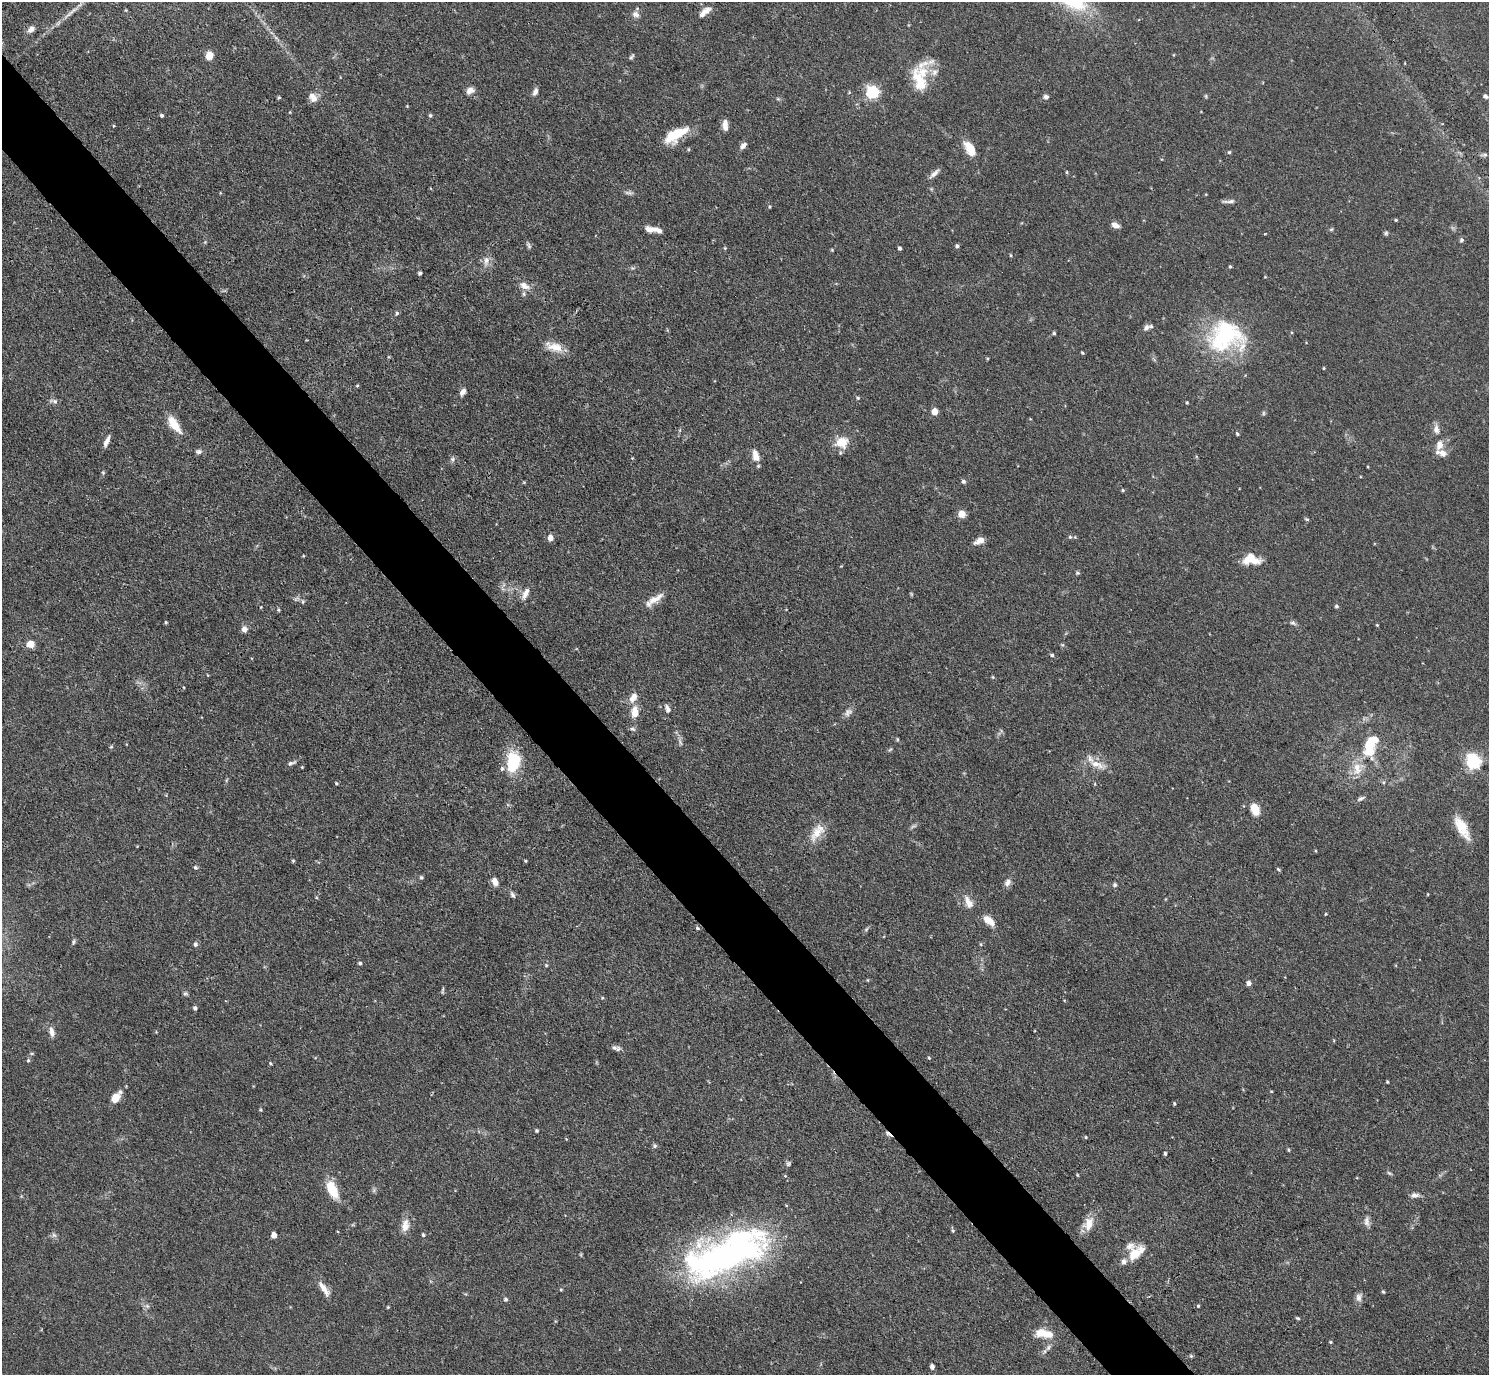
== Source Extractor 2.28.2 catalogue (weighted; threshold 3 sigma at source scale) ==
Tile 11 of 4 x 4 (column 3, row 3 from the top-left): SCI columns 2985-4471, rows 1682-3054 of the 5969 x 5965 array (HDU 1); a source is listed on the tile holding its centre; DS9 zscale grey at full resolution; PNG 1491 x 1377 px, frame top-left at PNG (2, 2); no overlay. Shown black and unused: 5% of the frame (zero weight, under 3 of 4 exposures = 1% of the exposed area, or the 3 px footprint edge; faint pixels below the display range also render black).
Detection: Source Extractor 2.28.2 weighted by HDU 2 'WHT'; one run over the whole footprint, this tile lists its part. Background 0.0699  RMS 0.0041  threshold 0.0184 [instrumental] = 3 sigma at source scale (4.5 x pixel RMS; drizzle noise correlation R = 1.50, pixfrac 1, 0.05/0.05 arcsec/px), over >= 5 px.
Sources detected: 208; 1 too faint to see at this stretch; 3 inside a brighter object's white glare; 1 cosmic-ray / hot-pixel residue — not listed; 15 inside a brighter listed object's ellipse — not listed separately; the other 188 listed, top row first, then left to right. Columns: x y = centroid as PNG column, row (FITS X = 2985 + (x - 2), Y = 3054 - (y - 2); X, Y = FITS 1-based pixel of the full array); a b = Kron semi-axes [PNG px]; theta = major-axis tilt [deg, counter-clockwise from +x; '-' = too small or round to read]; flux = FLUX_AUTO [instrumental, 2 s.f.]
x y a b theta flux
705 12 17 6 39 3
635 14 9 8 - 1.8
31 29 10 7 44 2
209 55 9 8 - 3.8
631 57 8 4 48 0.68
923 73 21 20 - 11
470 90 10 7 30 2.2
535 92 9 6 65 1.6
872 92 6 6 - 63
1206 96 6 3 -72 0.46
1485 96 6 4 -30 0.99
313 97 12 8 -59 3.2
1046 97 6 5 - 1.2
279 98 4 3 - 0.52
778 99 6 4 -43 0.53
407 106 3 3 - 0.3
290 112 5 3 - 0.31
162 115 5 4 - 0.74
430 115 5 4 - 0.59
725 125 13 6 -88 2.7
675 135 28 11 30 12
743 145 10 6 43 1.8
970 148 19 9 -59 6.7
1229 152 4 4 - 0.52
1485 154 6 4 -1 0.78
1067 172 5 3 - 0.41
934 173 15 5 44 2
628 193 12 4 -7 1.1
1231 201 12 6 9 1.6
769 206 5 4 - 0.48
1396 220 4 3 - 0.43
1115 225 9 6 -27 2.3
649 229 13 7 -9 2.8
1331 229 5 4 - 0.53
1386 233 6 5 - 0.67
1265 234 3 2 - 0.37
1462 240 5 5 - 0.79
529 245 10 5 -66 0.9
957 246 5 4 - 0.84
725 248 5 4 - 0.45
900 248 4 4 - 0.92
832 250 4 3 - 0.36
1011 255 5 3 - 0.42
486 261 14 7 82 2.6
1230 267 4 4 - 0.5
420 273 4 4 - 0.93
524 286 12 8 -27 3.4
524 294 6 5 - 0.75
397 313 6 4 49 0.76
1146 327 9 6 52 1.5
1054 333 4 4 - 0.68
1224 337 56 34 2 43
554 347 24 10 -17 6.1
1082 353 4 3 - 0.45
1324 368 4 3 - 0.36
357 385 4 3 - 0.48
463 392 9 6 52 1.9
858 398 5 4 - 0.52
54 401 12 6 -14 1.4
1187 403 4 3 - 0.46
934 412 5 5 - 6.3
1263 413 6 4 90 0.59
174 424 20 8 -54 7.8
1436 429 13 8 -81 2.3
1237 434 4 4 - 0.56
107 441 13 5 66 2.2
841 442 19 15 16 6.6
1439 445 16 10 77 3.9
198 452 8 6 1 1.2
756 456 16 9 -73 3.8
452 459 6 5 - 0.92
103 473 5 5 - 0.52
963 481 6 5 - 0.75
524 482 5 3 - 0.4
1123 490 4 3 - 0.53
962 514 6 6 - 5.1
1307 519 7 3 -8 0.5
1070 537 5 5 - 0.63
550 538 7 7 - 2
979 541 12 6 28 3.2
1251 559 19 11 -6 7.8
1078 573 6 5 - 0.58
525 593 16 7 64 2.7
911 594 7 3 -54 0.41
654 600 27 8 34 4.8
303 602 6 5 - 0.64
1336 606 5 4 - 0.71
278 610 5 3 - 0.47
166 622 4 3 - 0.46
1293 623 9 5 -20 0.98
1377 625 4 3 - 0.36
244 629 7 6 - 2.3
30 644 10 8 6 3
1052 655 5 4 - 0.68
993 677 4 4 - 0.44
667 709 10 6 -71 1.6
635 712 15 9 86 5.1
848 712 13 8 50 2
632 729 8 5 -26 0.87
897 739 5 3 - 0.41
680 742 9 3 -71 0.93
111 747 5 3 - 0.42
1369 747 27 14 87 13
890 749 8 3 44 0.53
513 762 23 15 82 18
1473 762 6 6 - 110
291 763 12 5 24 1.2
1097 764 28 9 -19 5.4
1357 769 20 11 -87 6.4
336 783 4 4 - 0.5
1095 784 5 3 - 0.37
1361 798 10 5 26 1
1255 809 12 8 -72 6.6
1462 827 30 11 -60 9.3
817 832 28 12 56 6.8
1316 851 4 3 - 0.35
293 861 5 4 - 0.46
525 861 3 3 - 0.44
195 867 5 4 - 0.73
1278 869 6 3 -45 0.55
421 877 5 5 - 0.61
495 882 9 6 -63 3
1008 882 9 7 49 1.9
1115 885 6 5 - 0.85
1428 894 4 3 - 0.31
512 895 9 5 -63 1
968 902 19 10 -65 4.1
1326 914 4 3 - 0.35
989 920 16 8 -41 4.4
698 928 6 4 -28 0.62
866 929 7 4 46 0.69
73 942 7 5 72 0.77
195 944 6 5 - 1
981 944 5 3 - 0.42
360 963 4 4 - 0.69
546 965 5 4 - 0.51
868 980 5 3 - 0.33
1249 983 5 5 - 1.8
443 990 8 3 83 0.56
185 994 7 5 67 0.81
602 998 4 3 - 0.35
195 1008 5 5 - 0.82
52 1032 13 6 -77 2.5
1334 1041 5 3 - 0.35
618 1049 8 6 39 1.1
929 1058 4 4 - 0.46
28 1060 6 4 68 0.59
270 1063 4 3 - 0.41
1387 1082 3 3 - 0.46
1271 1091 4 3 - 0.34
115 1098 11 8 50 4.3
1174 1104 4 4 - 0.55
260 1110 4 4 - 0.44
536 1131 3 3 - 0.66
1086 1137 4 4 - 0.38
566 1139 4 3 - 0.3
655 1146 7 5 -84 0.74
1288 1150 5 4 - 0.52
1165 1154 5 4 - 0.63
788 1164 6 6 - 0.78
1389 1173 7 4 -44 0.67
1077 1175 4 3 - 0.39
785 1176 5 4 - 0.41
332 1189 19 9 -64 11
374 1190 7 4 72 0.7
1415 1195 11 7 -5 1.8
1367 1221 15 7 -87 2.2
1089 1223 17 11 67 5.5
405 1227 15 11 62 3.8
953 1231 5 5 - 0.63
54 1235 7 6 - 1.1
274 1235 5 4 - 4.3
423 1235 5 4 - 0.63
1136 1253 24 13 40 8.3
725 1256 102 38 20 140
324 1288 22 7 -55 4.1
561 1290 4 4 - 0.43
1383 1292 4 4 - 0.54
1359 1297 12 8 76 2
505 1299 6 6 - 0.78
147 1306 7 4 -45 0.96
1198 1306 4 4 - 0.51
388 1307 4 3 - 0.38
1298 1318 5 3 - 0.59
1042 1332 17 10 -6 6.7
1331 1342 4 3 - 0.44
1191 1356 5 5 - 0.6
932 1367 5 4 - 1.5
Overlapping masked pixels (flux is a lower limit): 1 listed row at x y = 1357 769